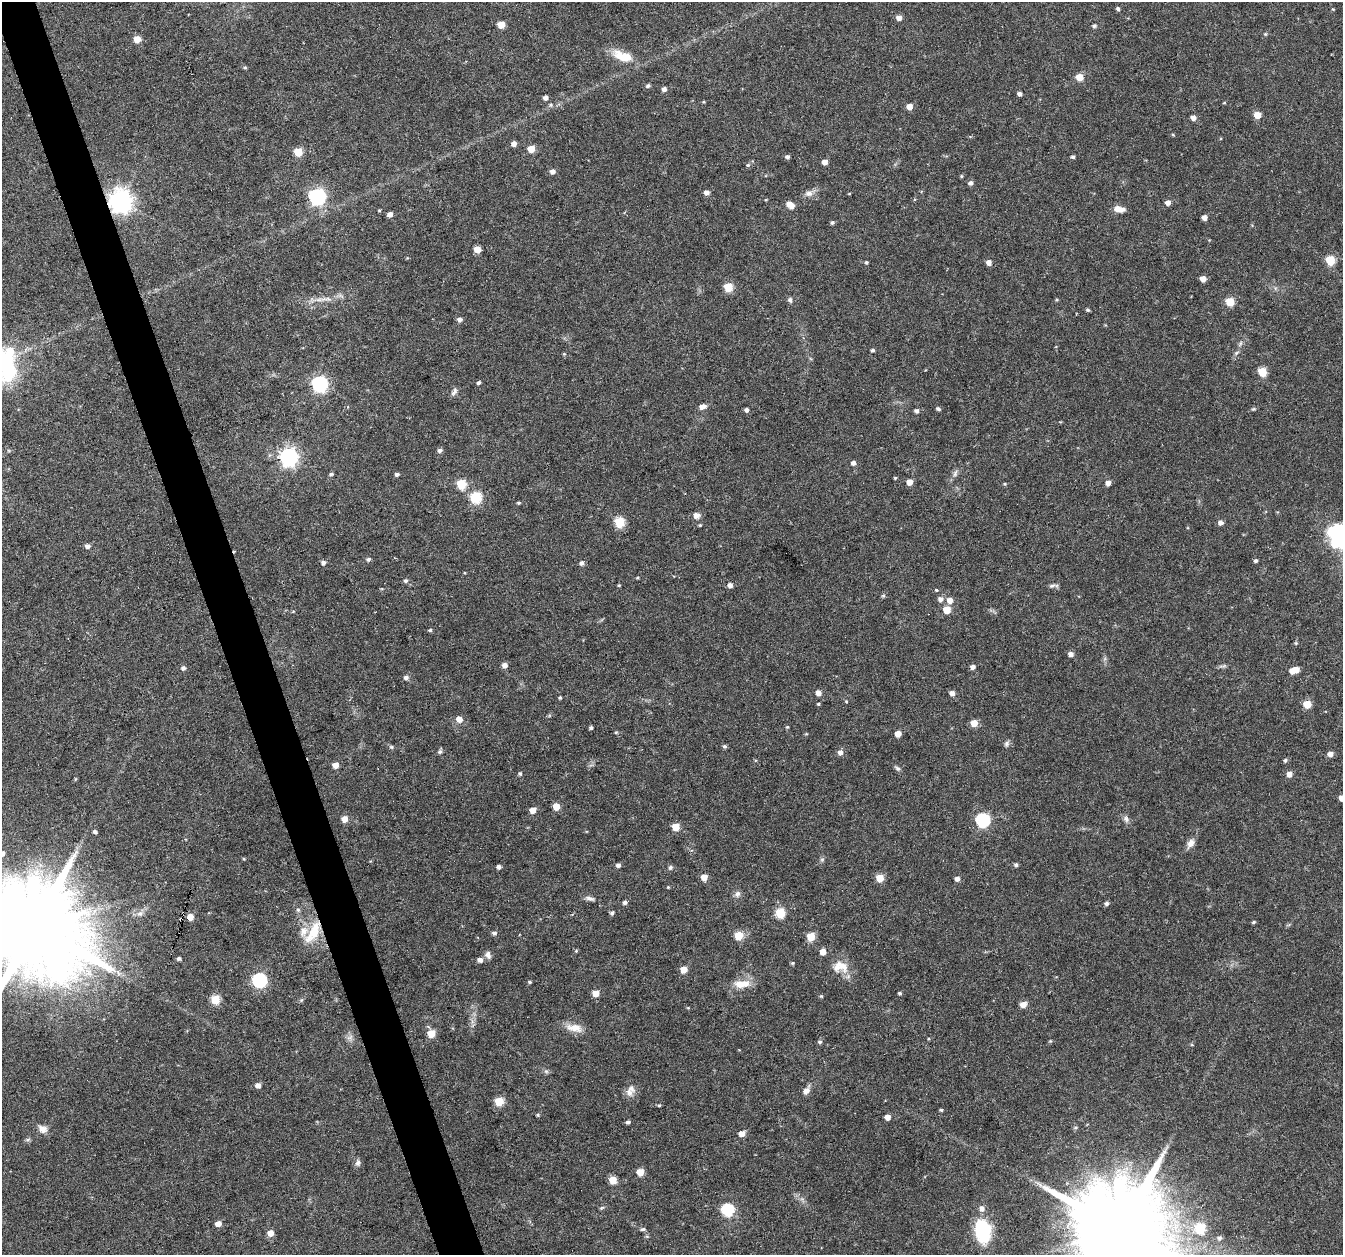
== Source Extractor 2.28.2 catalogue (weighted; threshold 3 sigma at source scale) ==
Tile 11 of 4 x 4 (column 3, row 3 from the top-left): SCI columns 2683-4023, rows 1317-2569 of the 5368 x 5192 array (HDU 1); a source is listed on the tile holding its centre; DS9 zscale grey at full resolution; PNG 1345 x 1257 px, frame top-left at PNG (2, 2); no overlay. Shown black and unused: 3% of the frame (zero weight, under 3 of 6 exposures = <1% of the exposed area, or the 3 px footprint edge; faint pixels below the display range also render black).
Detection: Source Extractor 2.28.2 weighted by HDU 2 'WHT'; one run over the whole footprint, this tile lists its part. Background 0.0242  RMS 0.0028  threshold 0.0114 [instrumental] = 3 sigma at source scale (4.09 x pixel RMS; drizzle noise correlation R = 1.36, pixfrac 0.8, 0.0396/0.0396 arcsec/px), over >= 5 px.
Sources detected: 226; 2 inside a brighter object's white glare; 1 cosmic-ray / hot-pixel residue — not listed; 4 inside a brighter listed object's ellipse — not listed separately; the other 219 listed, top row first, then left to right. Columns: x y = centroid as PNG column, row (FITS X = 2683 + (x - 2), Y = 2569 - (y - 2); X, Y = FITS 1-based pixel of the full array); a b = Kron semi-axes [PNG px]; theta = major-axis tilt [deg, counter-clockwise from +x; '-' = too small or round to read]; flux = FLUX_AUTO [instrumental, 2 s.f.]
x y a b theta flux
1118 8 5 4 - 0.53
1333 9 4 4 - 0.23
899 18 5 4 - 1.6
501 25 5 5 - 5.3
1094 26 5 4 - 0.56
1265 34 5 4 - 0.31
137 39 5 5 - 4.5
622 56 30 13 -21 5.2
245 67 6 4 -6 0.36
1079 77 6 6 - 3.2
648 86 6 5 - 0.54
664 89 4 4 - 1.2
1019 94 4 4 - 0.88
545 98 4 4 - 1.3
704 102 4 3 - 0.26
1224 103 5 3 - 0.21
551 105 7 5 1 0.54
909 107 5 5 - 2.6
1257 115 5 5 - 3.3
1193 118 5 5 - 1.5
1173 135 4 3 - 0.24
514 144 5 4 - 1.4
531 149 5 5 - 5
298 152 5 5 - 9.3
787 157 4 4 - 0.74
1073 157 4 4 - 0.51
824 162 4 4 - 1.9
748 165 6 5 - 0.46
552 171 5 5 - 1.2
961 176 4 4 - 0.3
970 183 5 4 - 0.93
706 192 5 4 - 1.4
809 193 12 8 6 1.5
849 194 4 3 - 0.2
317 197 7 6 - 83
120 201 8 8 - 240
1168 203 5 4 - 1.5
790 205 10 6 -32 1.7
1119 209 12 6 -8 2.3
379 210 4 3 - 0.25
390 214 4 4 - 1.6
1204 218 5 4 - 1.4
832 223 4 4 - 0.47
477 249 5 5 - 4.2
1330 260 6 5 - 12
866 262 4 4 - 0.37
989 262 5 5 - 1.7
1203 279 5 5 - 2.4
728 287 5 5 - 10
326 299 20 5 8 2.2
790 300 7 5 -74 0.64
1230 302 5 5 - 8.4
1088 310 4 3 - 0.42
460 320 5 4 - 1
1240 344 9 4 55 0.67
872 350 4 4 - 0.6
1236 353 8 4 36 0.53
564 354 4 4 - 0.27
1262 372 5 5 - 10
9 374 35 19 70 14
479 383 4 4 - 0.6
319 384 7 6 - 76
454 392 11 6 59 0.86
702 406 8 6 12 1.4
938 409 5 3 - 0.59
1253 409 6 4 11 0.36
746 410 4 4 - 0.87
916 411 5 4 - 0.78
440 450 5 4 - 0.87
289 457 7 7 - 110
853 463 5 4 - 1
955 473 10 5 66 0.89
331 474 4 4 - 0.5
397 474 4 4 - 0.8
895 478 4 3 - 0.29
909 482 5 5 - 2.4
1108 483 5 5 - 1.5
461 484 5 5 - 13
1005 484 5 4 - 0.32
476 497 6 6 - 22
518 503 4 3 - 0.35
696 515 9 9 - 1.2
620 522 6 5 - 16
1221 523 5 5 - 1.1
700 525 4 4 - 0.26
1336 531 29 21 -55 17
88 546 5 5 - 1
368 559 6 5 - 0.55
1256 561 4 4 - 0.55
323 562 5 4 - 1
582 563 5 5 - 0.85
637 578 5 3 - 0.26
406 580 5 5 - 0.57
619 585 4 3 - 0.27
730 585 5 5 - 1.2
1052 586 11 5 14 0.77
936 590 5 4 - 0.28
883 596 6 4 19 0.35
940 599 7 6 - 1.1
950 600 6 5 - 2
947 610 5 5 - 5.3
293 612 5 3 - 0.22
430 630 4 4 - 0.4
1296 643 5 4 - 0.33
1071 654 5 5 - 1.3
504 665 5 5 - 1.6
1223 666 13 3 4 0.56
973 667 5 4 - 1.2
183 668 6 5 - 0.79
1292 671 5 4 - 2.2
406 677 6 5 - 0.83
818 693 5 4 - 1.7
952 693 5 4 - 1.6
560 698 4 4 - 0.4
846 701 5 3 - 0.22
818 704 4 3 - 0.33
1307 704 5 5 - 6.5
459 719 6 5 - 2.3
974 723 5 5 - 3.9
787 727 4 4 - 0.27
591 728 4 3 - 0.51
616 732 5 3 - 0.26
806 734 5 3 - 0.24
898 734 5 5 - 2.9
1007 743 8 6 49 0.7
725 746 5 5 - 0.5
391 747 7 5 -22 0.45
440 751 6 6 - 0.62
840 752 6 5 - 1.4
1330 754 5 5 - 1.5
1285 760 5 5 - 0.48
335 765 4 4 - 2.7
897 768 8 5 -30 0.58
520 773 5 5 - 0.44
1289 774 5 5 - 1.9
1342 798 5 5 - 2
556 806 5 5 - 4.7
533 810 5 4 - 3.4
345 819 5 5 - 3
1126 819 10 7 -58 1
983 820 6 6 - 44
676 827 5 5 - 4.9
95 832 4 4 - 0.86
1191 843 12 8 57 1.7
2 853 5 5 - 1.1
244 859 4 3 - 0.25
822 859 6 4 1 0.42
618 865 4 4 - 0.83
1016 865 5 4 - 0.56
499 867 4 4 - 1.1
670 867 6 5 - 0.62
704 877 5 5 - 2.7
880 878 5 5 - 5.8
957 879 4 4 - 1.2
668 887 4 3 - 0.23
737 894 10 7 57 1
590 898 14 5 -14 0.98
625 902 4 4 - 0.79
1107 903 5 5 - 0.74
298 910 6 5 - 0.49
140 913 10 7 25 1.2
612 913 5 4 - 0.64
780 913 5 5 - 13
190 917 5 4 - 3.3
1254 922 5 3 - 0.37
34 927 31 23 4 6100
313 932 33 12 61 7.3
494 933 6 5 - 0.7
739 936 5 5 - 8.3
811 936 5 5 - 8.3
576 951 5 4 - 0.28
823 952 5 5 - 2.6
488 955 10 7 -73 1.1
179 958 4 4 - 0.66
480 960 5 5 - 1.3
792 963 5 4 - 0.34
840 967 23 15 -3 4.3
684 969 5 5 - 3.7
259 980 6 6 - 55
530 982 4 3 - 0.39
741 984 22 9 2 3.9
596 993 5 5 - 3.8
900 993 4 3 - 0.41
821 996 5 4 - 0.28
215 1000 5 5 - 10
301 1000 6 4 87 0.35
1023 1004 6 5 - 2.1
688 1008 5 3 - 0.23
574 1028 24 10 -10 3.2
431 1034 5 5 - 7.3
350 1037 9 7 41 1
1050 1041 5 4 - 0.26
820 1042 5 5 - 0.52
546 1071 6 6 - 0.55
258 1085 5 5 - 1.6
806 1090 11 7 54 1.6
629 1092 13 10 0 1.7
499 1102 5 5 - 9.8
659 1105 4 4 - 0.31
941 1110 4 3 - 0.36
538 1115 4 3 - 0.32
888 1117 5 4 - 2
628 1122 4 4 - 0.76
1075 1127 6 3 8 0.31
43 1129 12 10 -29 1.8
742 1134 5 4 - 2.4
27 1140 8 5 6 0.49
358 1163 9 7 74 0.9
640 1172 5 5 - 4.5
613 1180 5 5 - 5.8
602 1207 6 4 21 0.38
727 1210 6 6 - 29
218 1224 5 4 - 2.6
1200 1228 6 6 - 15
643 1229 6 4 2 0.56
1121 1230 32 24 7 6800
983 1231 27 18 -82 12
270 1233 5 5 - 3.2
1219 1238 6 6 - 0.72
Overlapping masked pixels (flux is a lower limit): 2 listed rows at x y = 120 201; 313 932
Isophote crosses this tile's border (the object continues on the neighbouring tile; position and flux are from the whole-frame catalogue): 6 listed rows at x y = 9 374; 1336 531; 1342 798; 2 853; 34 927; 1121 1230